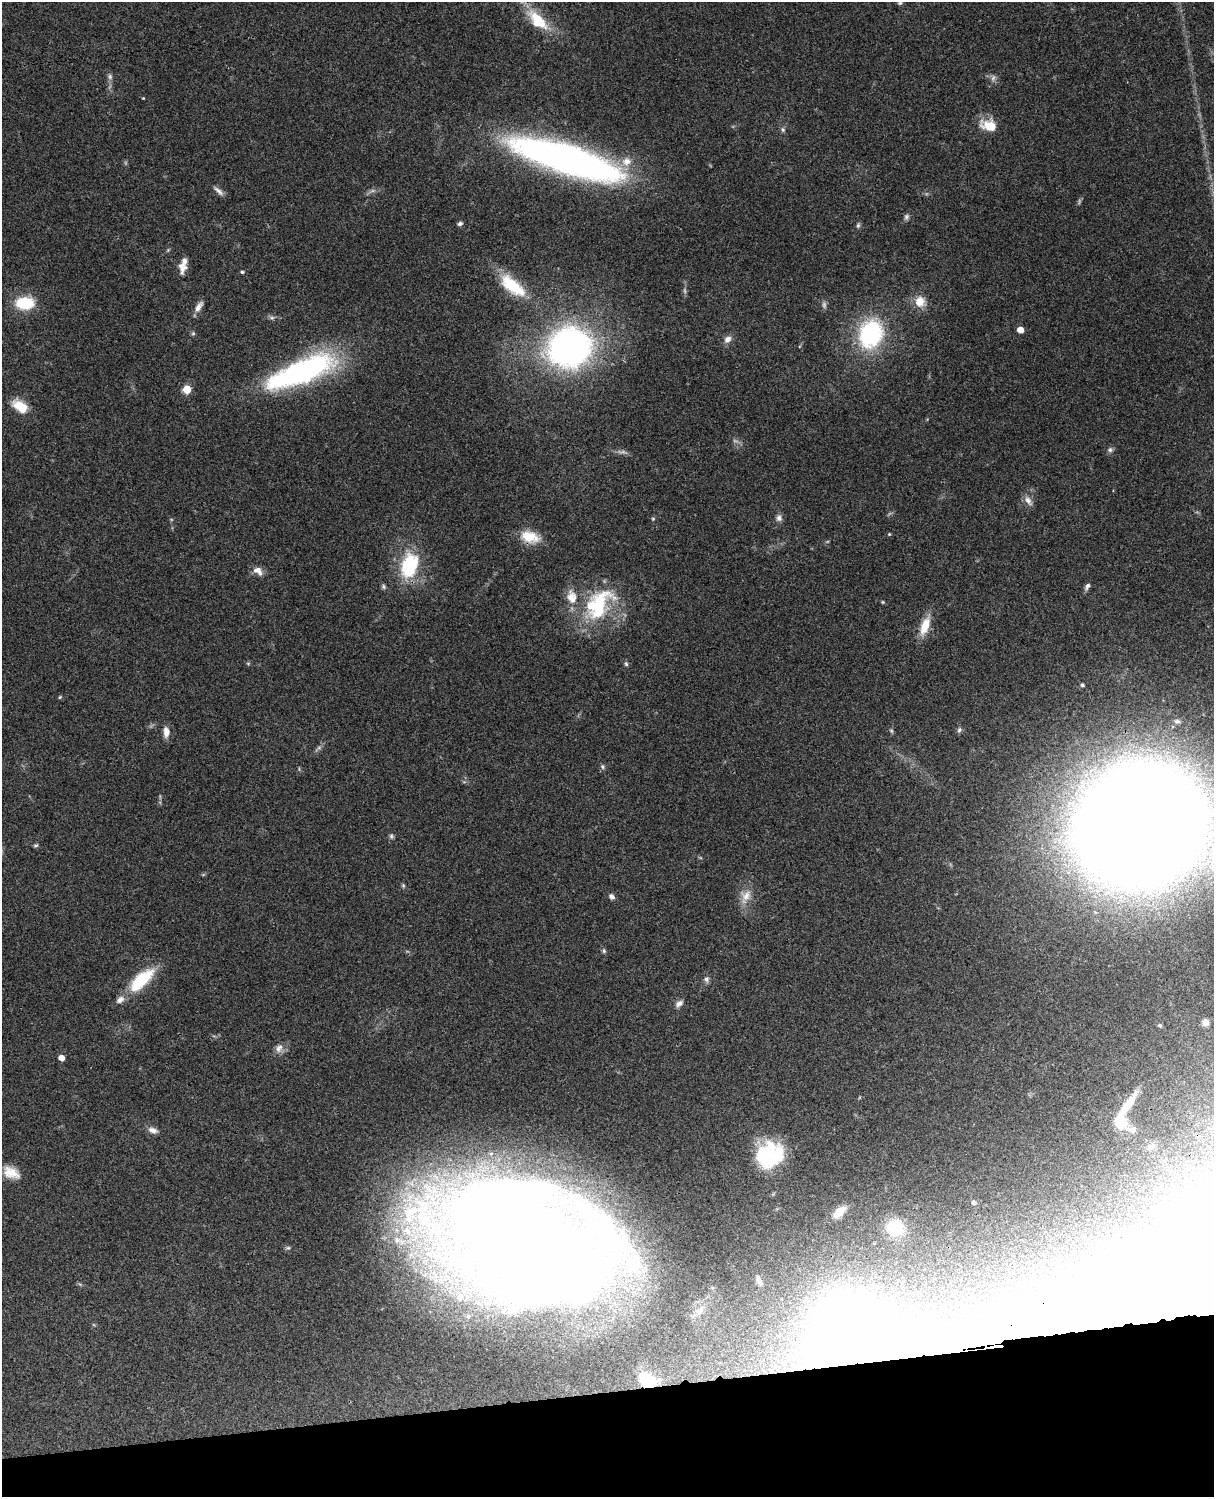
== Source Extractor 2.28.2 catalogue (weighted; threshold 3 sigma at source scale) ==
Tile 10 of 4 x 3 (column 2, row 3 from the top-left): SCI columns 1333-2544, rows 277-1771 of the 5087 x 4925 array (HDU 1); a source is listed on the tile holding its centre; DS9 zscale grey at full resolution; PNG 1216 x 1499 px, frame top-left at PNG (2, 2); no overlay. Shown black and unused: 7% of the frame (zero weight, under 3 of 4 exposures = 6% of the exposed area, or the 3 px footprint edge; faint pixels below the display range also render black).
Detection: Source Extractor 2.28.2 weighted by HDU 2 'WHT'; one run over the whole footprint, this tile lists its part. Background 0.0774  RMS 0.0059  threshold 0.0264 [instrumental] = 3 sigma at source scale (4.5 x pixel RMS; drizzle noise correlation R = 1.50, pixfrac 1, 0.05/0.05 arcsec/px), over >= 5 px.
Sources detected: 110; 15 too faint to see at this stretch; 5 inside a brighter object's white glare — not listed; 6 inside a brighter listed object's ellipse — not listed separately; the other 84 listed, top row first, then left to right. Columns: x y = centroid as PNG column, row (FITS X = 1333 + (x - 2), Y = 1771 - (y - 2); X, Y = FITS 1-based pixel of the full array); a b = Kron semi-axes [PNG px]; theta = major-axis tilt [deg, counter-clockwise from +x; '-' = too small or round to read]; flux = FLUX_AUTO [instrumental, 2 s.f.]
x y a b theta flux
900 3 7 5 5 1.1
537 20 32 15 -47 23
110 77 10 7 -79 2
143 98 3 2 - 0.46
989 126 18 12 -16 14
783 130 7 6 - 1.4
568 159 108 25 -17 340
218 191 17 5 -43 2.8
906 217 8 6 77 1.7
460 224 7 4 20 1.4
858 225 8 5 75 1.3
168 250 7 4 46 0.76
182 269 18 8 76 4.5
242 272 5 4 - 0.83
512 286 40 17 -39 25
920 302 15 13 -72 8.5
25 303 16 10 1 30
199 307 16 7 59 4.1
272 318 9 6 4 1.7
1020 330 5 5 - 7.6
193 333 6 5 - 0.98
870 334 30 23 72 70
728 339 11 8 43 3.7
569 347 31 27 16 290
308 369 94 25 24 120
187 389 5 5 - 23
19 405 19 12 -14 10
1110 450 8 7 - 1.7
1028 500 15 8 -55 3.8
779 518 9 8 - 2.7
653 519 5 4 - 0.76
889 534 4 4 - 0.65
530 537 23 14 -11 14
409 565 30 19 75 40
258 571 15 9 -37 4.4
383 586 8 6 -60 1.3
1087 586 10 6 54 2.1
572 597 21 14 -76 10
883 602 4 4 - 0.67
599 607 54 27 62 50
925 626 24 9 71 13
248 664 5 5 - 0.78
626 664 7 5 -74 1.1
1082 685 5 4 - 1.1
60 697 5 4 - 0.68
1177 721 7 5 -6 1.3
959 730 9 6 63 1.5
891 731 7 5 -68 1
166 732 13 7 -89 5
603 767 7 6 - 1.3
464 782 6 4 -18 0.83
1139 825 69 61 25 4500
391 836 8 6 -80 1.4
36 845 6 5 - 0.99
700 857 6 4 -19 0.64
403 886 6 5 - 0.89
745 896 21 15 70 8.8
612 897 7 6 - 2.2
604 951 7 5 -76 1.1
706 979 10 7 -83 2
141 980 33 13 44 31
679 1004 12 7 38 2.8
1205 1022 7 7 - 3.4
1160 1025 6 5 - 0.86
279 1048 13 11 76 4.1
61 1058 5 4 - 6.6
1128 1105 34 9 54 13
1120 1121 12 8 -45 32
153 1130 13 8 -19 3.5
1151 1147 9 8 - 2.3
764 1156 42 23 6 41
11 1172 21 13 -28 9.8
974 1203 4 4 - 2
839 1212 15 8 45 9.2
895 1228 17 15 -19 24
397 1240 18 13 28 10
524 1244 118 55 -22 2700
288 1248 8 5 -15 1.1
759 1280 14 7 -65 2.8
460 1297 11 9 73 4.2
852 1341 51 45 -27 1200
993 1345 11 4 -9 130
965 1349 4 4 - 2.7
647 1380 15 11 -27 19
Overlapping masked pixels (flux is a lower limit): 6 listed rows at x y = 530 537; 524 1244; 852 1341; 993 1345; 965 1349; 647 1380
Isophote crosses this tile's border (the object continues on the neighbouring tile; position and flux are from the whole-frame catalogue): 1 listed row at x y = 1139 825